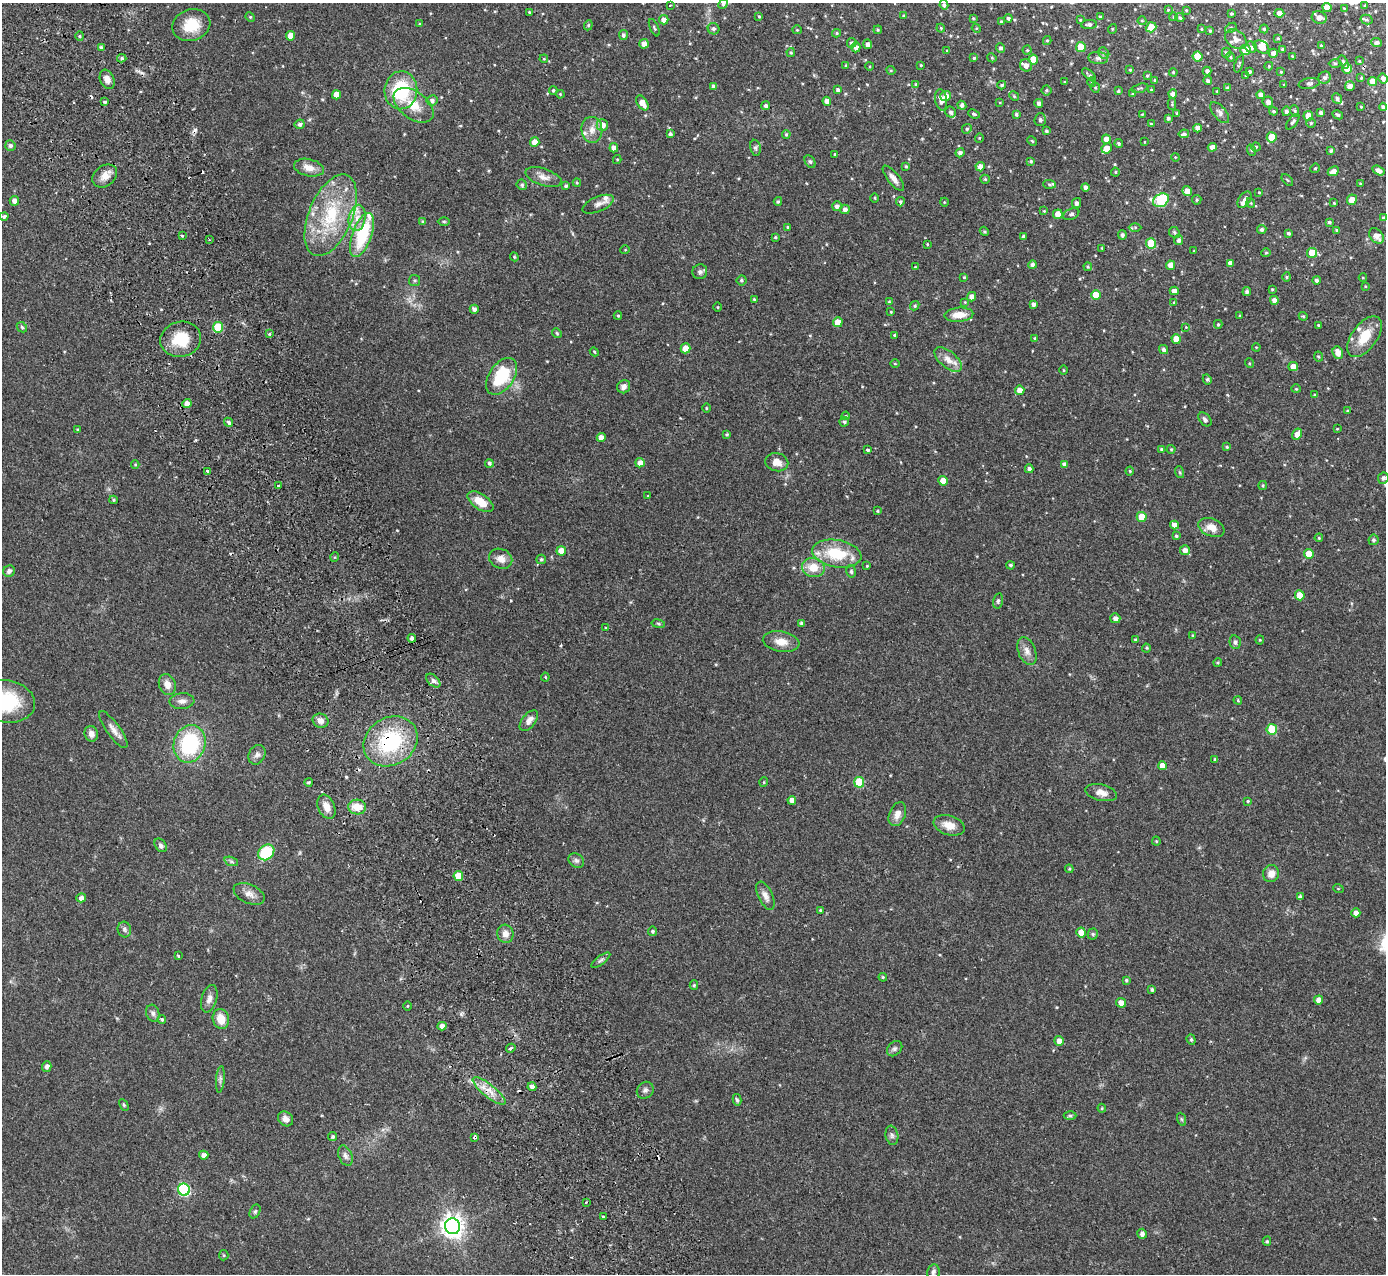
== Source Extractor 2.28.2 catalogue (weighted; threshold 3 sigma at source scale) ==
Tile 11 of 4 x 4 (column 3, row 3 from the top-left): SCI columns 2826-4209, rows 1453-2724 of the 5648 x 5578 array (HDU 1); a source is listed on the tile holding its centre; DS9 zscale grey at full resolution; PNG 1388 x 1276 px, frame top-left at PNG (2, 3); each listed source drawn as its Kron ellipse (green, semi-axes under 4 px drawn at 4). Shown black and unused: <1% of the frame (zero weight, under 2 of 3 exposures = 3% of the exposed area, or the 3 px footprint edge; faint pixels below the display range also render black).
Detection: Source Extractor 2.28.2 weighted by HDU 2 'WHT'; one run over the whole footprint, this tile lists its part. Background 0.096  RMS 0.006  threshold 0.027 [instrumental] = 3 sigma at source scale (4.5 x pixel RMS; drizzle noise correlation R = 1.50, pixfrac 1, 0.05/0.05 arcsec/px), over >= 5 px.
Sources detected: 496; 9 cosmic-ray / hot-pixel residue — neither listed nor drawn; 13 inside a brighter listed object's ellipse — not listed separately; the other 474 listed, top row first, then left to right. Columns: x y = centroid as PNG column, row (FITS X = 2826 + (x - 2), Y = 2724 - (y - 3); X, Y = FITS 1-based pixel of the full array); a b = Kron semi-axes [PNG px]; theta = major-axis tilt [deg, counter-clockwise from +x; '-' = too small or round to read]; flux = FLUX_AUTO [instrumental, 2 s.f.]
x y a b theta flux
723 4 5 4 - 1.1
670 5 3 2 - 0.65
944 5 4 4 - 1.3
1365 6 3 3 - 0.8
1327 7 4 4 - 5.8
1344 8 4 2 - 0.36
1168 10 4 3 - 0.46
1186 10 3 3 - 0.62
529 12 3 3 - 0.57
1279 13 5 4 - 2.7
1231 14 3 3 - 0.72
759 16 4 3 - 0.68
903 16 4 3 - 0.51
250 17 5 4 - 0.69
1100 17 4 3 - 0.66
1173 17 4 3 - 0.43
1319 17 7 6 - 3.3
973 18 4 3 - 0.55
1008 18 4 4 - 1.1
1180 18 5 4 - 1.1
664 20 4 4 - 2.5
1080 20 3 2 - 0.49
1367 20 6 5 - 0.89
1142 21 4 4 - 0.62
1001 22 4 4 - 1.2
420 24 4 3 - 0.66
1089 24 8 4 1 1.7
191 25 19 15 19 15
588 25 5 4 - 0.84
1151 27 5 4 - 8.9
654 28 9 3 -66 0.89
941 28 4 3 - 0.58
976 28 4 3 - 0.53
1231 28 6 4 38 0.75
713 29 6 5 - 1.5
1112 29 5 3 - 0.51
1201 29 3 3 - 0.56
1264 29 4 4 - 0.6
797 30 4 4 - 0.61
878 30 4 4 - 0.66
1210 31 3 3 - 0.75
837 33 4 4 - 0.74
623 35 5 4 - 1.5
80 36 4 4 - 0.73
291 36 5 4 - 6.2
1278 38 3 3 - 0.54
1236 39 12 8 -35 4.2
1047 41 4 4 - 0.68
1376 42 5 4 - 1.7
852 43 5 4 - 1.6
644 44 5 4 - 3.1
868 44 4 4 - 2.1
1321 46 3 3 - 0.64
101 47 3 3 - 0.7
856 47 5 4 - 2.4
1081 47 5 5 - 11
1251 47 6 5 - 1.5
1261 47 8 6 -31 4.4
1000 48 5 4 - 1.6
1282 49 4 4 - 0.88
947 50 4 3 - 0.41
1027 50 4 4 - 0.76
1245 50 5 5 - 10
791 53 4 3 - 0.72
1104 53 6 5 - 1
1226 53 5 4 - 1.1
1273 53 4 4 - 2.3
1197 56 5 5 - 11
1292 56 3 2 - 0.46
1230 57 5 4 - 0.73
122 58 4 4 - 1.4
974 58 4 3 - 0.77
992 58 5 3 - 0.55
1098 58 10 6 -5 2
544 59 4 3 - 0.53
1033 60 5 5 - 8.7
1359 61 3 3 - 0.57
1344 62 7 4 -63 1.2
1335 63 6 4 -1 0.97
1239 64 9 3 71 0.8
846 65 4 4 - 0.59
921 65 3 2 - 0.5
1026 65 6 6 - 3.2
870 66 4 3 - 0.45
1269 66 4 3 - 0.52
1347 68 5 5 - 6.1
891 70 5 4 - 0.71
1130 70 4 4 - 0.63
1207 71 4 4 - 1.7
1173 72 4 4 - 0.66
1250 72 3 3 - 0.99
1281 72 3 3 - 0.5
1089 75 8 4 -42 1.2
1147 76 4 3 - 0.7
1246 76 3 3 - 0.61
1325 78 6 6 - 1.6
1361 78 4 3 - 0.6
1383 78 5 4 - 2.2
107 79 10 7 -68 3.6
1155 80 4 3 - 1.1
1208 81 4 4 - 1.6
1373 81 5 4 - 5.2
1065 82 3 3 - 0.52
1092 82 5 3 - 0.43
1309 83 10 5 9 1.5
916 84 4 4 - 0.75
1284 84 4 2 - 0.39
1002 85 4 3 - 1
714 86 4 4 - 1.9
1350 86 5 4 - 2.8
1095 88 5 4 - 0.76
1140 88 9 3 15 0.72
1228 88 4 4 - 1.2
401 90 19 16 85 34
553 90 4 3 - 0.79
838 90 3 3 - 1.1
1046 90 5 5 - 0.93
1151 90 4 3 - 0.56
1118 91 4 3 - 0.86
1217 91 4 2 - 0.46
560 94 4 3 - 0.48
1133 94 4 3 - 0.9
1173 94 4 4 - 2.5
336 95 4 4 - 5.3
1261 95 4 4 - 3.1
946 96 5 5 - 3.4
1014 96 5 4 - 0.6
1337 98 6 4 -48 1.5
432 100 6 5 - 2
941 100 11 6 -80 3.4
827 101 4 4 - 3.2
105 102 4 3 - 0.92
1268 102 5 5 - 2.5
642 103 8 5 -56 5.1
1000 103 4 3 - 0.4
1039 103 4 4 - 2
1172 104 6 4 89 0.64
414 105 23 13 -37 11
962 105 4 4 - 1.7
766 106 4 4 - 1.5
1361 107 3 3 - 0.47
1383 107 4 4 - 1.6
1273 111 4 3 - 0.81
1286 111 5 4 - 1.5
1295 111 6 4 -71 0.74
951 112 6 5 - 1.6
1177 113 4 3 - 0.61
1220 113 13 6 -50 1.9
1320 113 4 4 - 1.3
974 114 6 4 -22 1
1016 114 3 3 - 0.97
1142 114 3 3 - 0.45
1338 115 6 4 -29 1.1
1308 116 5 5 - 6.3
1168 118 4 3 - 1
1040 120 6 5 - 1.6
1293 122 9 4 52 1.5
1311 123 5 5 - 0.78
300 124 5 4 - 1.6
1151 124 4 3 - 0.72
602 125 6 5 - 4.6
1197 128 4 4 - 2.8
967 129 5 4 - 0.9
592 130 13 10 -84 4.8
1046 131 4 3 - 0.88
670 134 4 4 - 1.3
786 134 4 3 - 0.77
1184 134 5 4 - 1.5
1272 137 5 5 - 12
979 138 5 3 - 0.48
1106 139 4 4 - 3.8
1032 141 5 4 - 0.63
535 142 5 4 - 5.2
1144 142 4 2 - 0.38
1119 144 4 3 - 0.93
10 146 5 5 - 1.4
1212 147 4 4 - 2.5
1256 147 4 4 - 0.74
614 148 4 4 - 3.5
755 148 8 5 -79 1.2
1107 148 5 5 - 4.6
1251 150 6 4 -71 0.73
1331 151 4 4 - 1.2
960 153 4 4 - 2
835 154 3 3 - 0.9
1175 157 4 3 - 0.5
617 159 4 4 - 0.61
1031 161 4 3 - 0.78
810 162 7 5 -61 1.1
906 166 4 3 - 0.61
980 167 5 4 - 3.4
309 168 15 8 -13 5.4
1315 168 5 4 - 0.65
1378 170 6 3 -30 2.5
1333 171 6 4 25 2.7
1115 172 4 4 - 0.64
105 176 13 10 37 5.1
543 177 19 8 -19 4.4
893 178 15 5 -51 3.3
985 179 4 4 - 0.74
1287 180 7 2 -45 0.56
577 183 4 4 - 0.66
1049 184 6 4 -4 0.77
1360 184 3 2 - 0.62
522 185 5 5 - 0.99
566 186 4 4 - 0.98
1086 187 4 4 - 2.1
1187 191 5 4 - 3.6
1259 192 3 3 - 0.43
875 198 4 3 - 0.52
1161 200 8 6 31 47
1197 200 5 4 - 0.77
1244 200 9 5 55 2.2
1352 200 5 5 - 5.8
14 201 5 4 - 2.6
778 201 4 3 - 0.79
900 202 4 4 - 1
944 202 4 3 - 0.41
1076 203 5 4 - 1.8
1251 203 5 3 - 0.43
1334 203 3 3 - 0.54
598 204 17 7 23 2.9
837 206 4 4 - 2.1
845 209 5 4 - 2.2
1044 211 4 3 - 0.46
1058 214 5 4 - 6.3
1071 214 8 5 25 1.4
331 215 43 22 67 38
4 216 4 4 - 1.5
357 218 13 8 80 6
1384 218 4 4 - 0.83
444 221 6 4 -1 0.68
423 222 4 3 - 1
1329 222 4 4 - 1.1
788 227 4 4 - 1.1
1135 227 6 4 0 0.93
1262 229 5 4 - 1.4
1337 230 4 4 - 0.91
984 231 5 3 - 0.67
1174 232 6 5 - 1.1
1289 233 3 3 - 1
362 235 23 9 70 31
1122 235 4 4 - 1.5
182 236 4 4 - 0.7
1376 236 9 6 -49 4.1
775 237 4 3 - 0.73
1023 237 4 3 - 1.7
209 240 3 3 - 0.69
1178 240 5 4 - 1.5
1151 243 5 5 - 16
927 244 3 3 - 0.5
1102 248 4 4 - 0.52
625 250 5 3 - 0.43
1194 251 2 2 - 0.33
1266 253 5 4 - 0.63
1312 253 5 5 - 10
514 257 4 4 - 0.64
1230 263 4 4 - 2.5
1032 265 4 4 - 1.6
1171 265 4 4 - 4.7
915 267 3 3 - 0.58
1088 267 4 4 - 0.68
700 272 7 7 - 1.7
964 277 4 3 - 0.57
1287 277 5 4 - 0.69
1363 277 4 3 - 0.47
741 280 5 5 - 0.94
1316 280 4 4 - 1.7
415 281 6 5 - 0.99
1365 286 4 3 - 0.44
1272 289 3 2 - 0.58
1174 291 4 4 - 3.5
1247 292 4 4 - 1.4
1096 295 5 4 - 9
971 297 5 4 - 2.7
754 299 3 3 - 0.67
1274 300 4 4 - 2.7
889 302 4 4 - 0.77
965 302 4 4 - 0.49
1174 302 4 3 - 0.61
1033 304 4 4 - 1.9
915 306 5 4 - 0.9
718 307 4 3 - 0.47
474 309 4 4 - 1.9
891 312 3 3 - 0.54
959 315 14 7 4 6.9
618 316 4 4 - 0.69
1240 316 4 3 - 0.53
1303 316 4 3 - 0.62
838 322 5 4 - 8.1
1218 324 4 3 - 0.74
1318 325 3 3 - 0.62
22 327 6 4 -45 0.82
218 327 5 5 - 27
1186 327 3 3 - 0.36
557 333 5 4 - 0.65
269 334 4 4 - 0.6
894 335 4 4 - 0.72
1365 337 23 12 54 15
1035 338 4 3 - 0.77
181 339 20 17 14 18
1176 339 5 4 - 6.8
1256 347 4 3 - 0.52
685 348 5 5 - 7.7
1164 349 5 4 - 1.6
594 352 4 4 - 0.59
1338 353 6 5 - 5.7
1318 357 5 4 - 0.8
948 360 16 8 -39 5.4
1249 363 5 3 - 0.55
895 364 5 3 - 0.53
1293 366 5 4 - 3.8
1064 370 5 3 - 0.52
502 376 20 12 56 26
1207 379 5 4 - 1.1
624 387 7 6 - 2.5
1296 389 4 4 - 0.57
1020 390 5 5 - 4.4
1315 395 4 3 - 0.83
187 404 5 4 - 3.8
706 408 4 3 - 0.59
1347 410 4 3 - 0.45
846 416 4 3 - 0.65
1205 419 8 5 -46 1.5
229 422 5 4 - 1.5
844 422 5 4 - 1.1
1337 429 4 2 - 0.4
78 430 4 3 - 0.81
727 434 4 3 - 0.73
1297 434 6 4 57 4.6
601 437 4 4 - 3.6
1227 447 4 4 - 0.7
1171 449 4 4 - 0.67
867 450 3 3 - 1.3
1162 450 4 3 - 1.4
777 462 11 9 -12 5.1
489 463 4 4 - 1.3
640 463 5 4 - 3.5
1064 464 4 4 - 2.1
135 465 4 4 - 0.6
1029 469 4 4 - 1.8
208 471 3 3 - 2
1130 471 4 4 - 0.63
1179 472 6 4 -70 0.74
1383 478 6 5 - 1.6
943 481 5 4 - 6.6
278 485 3 2 - 0.79
1263 486 4 3 - 0.66
648 496 3 2 - 0.41
114 500 4 4 - 0.67
481 502 15 7 -34 9.8
878 511 4 4 - 0.74
1142 517 5 5 - 11
1174 525 4 4 - 3.1
1211 527 13 8 -22 5.7
1176 536 3 3 - 0.89
1319 538 4 4 - 0.69
1373 540 5 5 - 1.2
1185 550 5 5 - 3.1
561 551 5 4 - 7.4
837 554 25 13 -9 24
1309 554 5 5 - 6.5
335 557 5 3 - 0.47
501 559 12 9 -23 4.6
541 559 5 4 - 1
1010 565 4 4 - 1.1
867 566 4 3 - 0.53
813 567 11 9 -11 8.5
9 571 6 5 - 1.8
851 571 6 5 - 1
1300 595 5 5 - 9.8
998 601 7 4 76 1.2
1115 618 5 5 - 2.6
802 623 4 3 - 1.4
658 624 7 3 -9 0.77
606 628 4 3 - 0.66
1192 635 4 3 - 0.4
412 638 4 4 - 2
1136 640 3 3 - 1.1
1260 640 4 4 - 0.58
781 642 18 10 -9 6.7
1235 642 7 5 -78 1.4
1146 648 4 4 - 0.66
1027 651 15 8 -69 3.9
1218 663 4 4 - 0.75
545 677 4 4 - 0.59
433 681 8 5 -43 1.8
167 684 11 8 -68 4.6
1238 700 4 4 - 0.63
6 701 29 21 -9 33
182 701 12 8 3 2.8
320 721 8 7 - 3.1
529 721 12 6 51 3.9
1272 729 5 5 - 21
113 730 22 6 -55 4.3
91 734 8 6 -74 2.8
391 741 28 23 33 48
190 744 19 15 72 44
257 755 10 8 62 2.2
1215 759 4 3 - 0.8
1162 766 4 4 - 4.8
309 782 4 3 - 0.73
764 782 5 3 - 0.52
859 782 5 5 - 23
1101 793 16 8 -14 4.1
792 800 4 4 - 3.5
1248 801 4 4 - 0.72
326 807 12 8 -67 5.3
357 807 9 7 -4 7.8
897 814 12 8 68 4.2
949 825 16 9 -18 6.7
1156 841 4 4 - 0.62
161 845 7 5 -57 1.5
266 852 9 7 42 26
576 860 8 6 -37 1.7
231 861 7 4 -19 1.2
1069 869 4 4 - 0.64
1271 874 8 8 - 4.5
458 876 5 4 - 11
1338 888 5 3 - 0.44
249 894 16 9 -25 4.2
765 896 15 7 -65 3.5
1300 897 4 4 - 2.2
81 898 5 4 - 2.4
820 910 3 3 - 0.57
1356 913 4 4 - 3.6
124 930 8 6 -75 1.5
652 931 5 4 - 1.2
1081 932 5 4 - 6.7
505 934 9 8 - 4.2
1093 934 5 5 - 0.85
178 956 3 2 - 0.86
601 960 11 4 36 1.4
883 977 4 4 - 0.73
1126 980 4 4 - 0.89
694 985 5 4 - 0.85
1152 990 4 3 - 1.1
209 999 14 7 74 3.2
1319 1000 4 4 - 3.8
1121 1003 5 4 - 4.1
407 1006 5 3 - 0.52
153 1013 9 6 -72 1.9
162 1019 4 4 - 0.88
221 1019 10 8 -72 8.3
442 1026 4 4 - 3
1191 1040 5 4 - 0.86
1059 1041 5 4 - 4.2
511 1048 5 3 - 2.3
895 1049 8 6 44 1.7
47 1066 5 4 - 2.2
220 1079 13 4 85 1.7
532 1087 4 4 - 3
645 1090 9 7 44 2
489 1091 20 6 -39 6.3
737 1100 6 4 -78 0.87
124 1105 6 4 -61 0.8
1102 1108 4 4 - 0.7
1070 1116 6 4 0 0.9
285 1119 8 7 - 3.1
1181 1119 7 4 -70 0.85
892 1135 9 6 -79 1.5
333 1137 4 4 - 1.2
475 1137 3 3 - 1.8
204 1155 4 4 - 2.6
345 1156 10 6 -68 2.3
184 1190 6 6 - 64
586 1202 3 3 - 1
255 1211 7 5 63 1
603 1216 3 3 - 1.6
452 1226 8 7 - 420
1142 1234 5 4 - 2.2
1267 1241 4 4 - 0.88
224 1255 5 4 - 0.73
933 1272 8 6 79 1.6
Overlapping masked pixels (flux is a lower limit): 4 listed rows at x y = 181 339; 391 741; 489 1091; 475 1137
Isophote crosses this tile's border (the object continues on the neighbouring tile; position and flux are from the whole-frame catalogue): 2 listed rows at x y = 723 4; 6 701
Unlisted compact peaks at least as high as the median listed source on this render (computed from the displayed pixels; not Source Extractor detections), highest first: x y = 346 777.